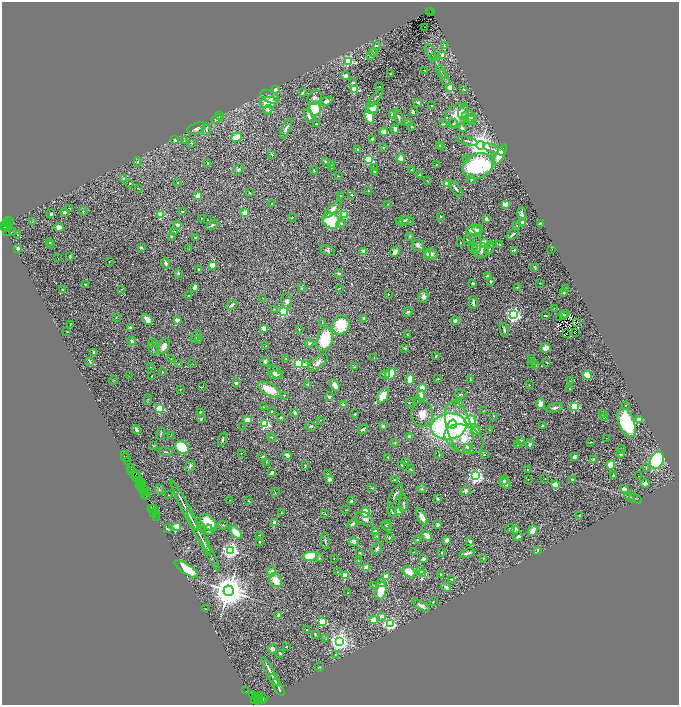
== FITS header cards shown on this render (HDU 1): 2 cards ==
NAXIS1  =                 1354
NAXIS2  =                 1406

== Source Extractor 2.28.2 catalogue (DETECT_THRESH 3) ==
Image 1354 x 1406 px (HDU 1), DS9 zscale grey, zoomed out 1/2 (1 PNG px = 2 x 2 image px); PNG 681 x 707 px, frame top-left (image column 2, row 1406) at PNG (2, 2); each listed source drawn as its Kron ellipse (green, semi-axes under 4 px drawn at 4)
Background 4.13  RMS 0.06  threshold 0.18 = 3 sigma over >= 5 px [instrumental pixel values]
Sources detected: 642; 81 cannot appear on this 1/2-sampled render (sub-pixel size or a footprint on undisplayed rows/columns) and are neither listed nor drawn; of the other 561, the 500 brightest by FLUX_AUTO listed and drawn (61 fainter detections omitted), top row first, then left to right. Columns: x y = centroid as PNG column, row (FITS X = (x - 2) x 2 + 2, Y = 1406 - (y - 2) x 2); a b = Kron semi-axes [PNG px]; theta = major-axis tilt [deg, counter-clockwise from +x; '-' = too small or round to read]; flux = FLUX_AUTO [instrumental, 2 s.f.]
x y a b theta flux
430 11 3 1 - 570
431 12 2 1 - 630
424 27 2 1 - 72
376 46 2 2 - 21
444 46 3 2 - 13
431 52 8 2 -58 11
373 53 5 3 - 21
443 55 3 2 - 290
370 56 4 3 - 13
433 57 3 2 - 6.8
348 61 4 3 - 850
424 70 3 1 - 6.1
441 72 7 2 -66 13
391 74 3 1 - 5.6
345 76 2 2 - 190
444 78 9 2 -63 16
353 82 4 2 - 20
380 86 2 1 - 8.7
450 87 3 2 - 260
275 89 2 2 - 140
355 89 3 3 - 800
464 89 2 2 - 30
302 93 2 2 - 61
270 97 10 5 -29 57
315 98 8 6 45 47
375 98 10 3 54 20
326 101 6 4 24 48
418 102 3 2 - 13
269 103 8 5 7 230
431 106 2 2 - 9.6
373 108 7 5 26 110
315 109 7 6 - 350
268 110 5 4 - 44
463 111 8 4 72 35
413 112 3 2 - 38
392 114 3 3 - 23
457 115 13 10 43 240
220 116 2 2 - 45
309 116 7 3 -68 37
369 117 8 4 -71 210
399 117 8 2 -72 18
468 117 6 6 - 55
217 119 6 4 42 27
472 119 5 4 - 59
408 123 3 3 - 37
316 124 2 2 - 6.9
443 124 3 2 - 16
453 124 5 4 - 18
412 127 4 3 - 8.3
196 128 10 5 22 52
462 128 3 2 - 38
206 129 6 3 -82 20
286 129 11 3 66 35
395 129 5 3 - 35
384 132 4 3 - 54
236 137 6 4 22 160
372 139 2 2 - 17
175 140 2 2 - 61
184 141 3 2 - 14
467 141 10 3 -16 26
192 143 4 2 - 7.3
439 145 2 2 - 26
480 145 4 4 - 14000
442 146 2 2 - 230
383 147 2 2 - 20
358 149 2 2 - 75
494 149 12 2 -21 24
272 154 3 2 - 10
500 155 11 4 62 280
401 158 4 4 - 110
467 159 3 2 - 13
369 160 3 3 - 930
138 162 4 4 - 20
325 162 4 3 - 12
208 163 2 2 - 20
331 164 3 2 - 8.5
436 165 2 1 - 5.4
478 166 16 12 25 1200
332 167 3 2 - 16
374 168 2 2 - 7.7
238 169 6 4 48 23
314 170 5 2 - 6.6
411 170 3 3 - 8.1
375 171 4 3 - 19
419 175 3 2 - 9.4
338 176 3 2 - 6.6
124 178 2 2 - 33
471 179 4 3 - 15
427 181 3 3 - 7
177 182 2 2 - 20
130 183 2 2 - 16
447 184 2 2 - 370
138 188 4 2 - 5.6
456 189 9 3 -53 25
368 190 3 2 - 7
250 193 2 2 - 7.4
340 195 2 2 - 5.3
352 195 4 2 - 7.8
198 196 2 2 - 310
272 203 3 2 - 13
388 204 4 3 - 7.3
506 204 3 3 - 280
70 208 3 2 - 5.5
333 209 11 4 47 97
64 212 2 2 - 100
83 212 4 2 - 9.3
182 212 2 2 - 27
245 213 3 2 - 350
51 214 2 2 - 76
521 214 7 4 -89 48
161 215 3 3 - 660
344 215 3 3 - 470
441 216 3 2 - 9.5
202 218 3 3 - 9.3
292 218 4 2 - 9.4
486 219 3 3 - 46
208 220 2 2 - 7.8
407 220 7 4 -19 19
331 221 9 7 -36 520
404 221 6 2 34 19
9 222 5 2 - 710
32 222 4 2 - 5
399 222 2 2 - 9.2
523 222 3 2 - 260
6 223 2 2 - 500
341 223 4 4 - 17
540 223 3 2 - 25
5 225 5 3 - 1300
177 225 2 2 - 94
212 225 7 3 26 16
517 225 2 2 - 8.6
7 227 4 1 - 620
59 227 5 3 - 86
4 228 2 1 - 77
478 229 5 4 - 38
473 230 7 5 -6 140
13 231 2 1 - 9.1
174 231 3 2 - 7.4
7 232 2 1 - 1700
18 235 2 2 - 12
513 235 7 3 38 32
410 236 2 2 - 48
171 237 2 2 - 24
196 238 3 2 - 18
467 240 3 2 - 7.3
49 242 2 2 - 13
460 242 2 1 - 5.8
484 242 3 3 - 130
477 244 9 4 86 38
491 244 2 2 - 17
499 244 3 2 - 8.4
51 245 2 2 - 7.4
418 245 6 5 - 39
141 247 2 2 - 55
473 247 4 3 - 13
18 248 2 2 - 130
189 249 2 1 - 6.6
489 249 6 3 51 13
552 249 2 1 - 5.1
481 250 8 7 - 72
514 250 4 3 - 9.9
328 251 8 4 -26 23
364 251 2 2 - 190
395 252 5 3 - 82
431 254 6 5 - 38
428 255 4 3 - 54
70 257 3 2 - 30
58 258 2 1 - 9.4
109 262 2 2 - 8
166 263 5 3 - 27
212 265 3 2 - 320
535 268 4 2 - 16
198 269 3 2 - 12
178 273 2 2 - 31
339 273 4 2 - 35
487 276 4 3 - 25
491 282 3 2 - 18
473 283 3 2 - 12
540 283 2 2 - 7.2
85 285 3 2 - 9.5
194 287 4 3 - 55
517 287 3 2 - 14
301 288 4 2 - 6.7
339 288 2 2 - 14
565 288 2 1 - 6.6
63 289 2 2 - 8.1
122 289 3 2 - 5.2
563 293 2 2 - 43
388 294 2 2 - 14
189 296 2 2 - 20
423 297 6 5 - 62
263 298 3 2 - 5.1
287 301 8 5 -85 43
473 303 6 2 -87 29
231 305 6 3 42 42
554 308 3 3 - 6.1
274 309 2 2 - 5.3
283 312 3 3 - 990
408 312 5 4 - 17
565 314 2 1 - 6.4
514 315 4 4 - 4200
563 315 2 1 - 5.3
545 316 4 2 - 11
116 317 3 2 - 5.8
560 317 3 1 - 6
147 319 6 4 -45 89
364 319 2 2 - 120
177 320 2 2 - 140
455 321 4 4 - 29
322 322 3 2 - 8.1
577 322 2 1 - 7.2
70 324 2 2 - 6.8
341 325 10 9 - 390
130 327 3 3 - 23
264 328 2 2 - 300
299 329 2 2 - 12
504 330 7 3 -79 24
67 332 2 2 - 20
575 333 3 1 - 7.5
567 334 2 1 - 7
408 335 3 2 - 6.8
196 336 6 3 60 15
199 339 3 2 - 13
325 339 12 8 73 510
132 341 4 3 - 47
153 343 4 3 - 13
309 343 4 3 - 31
266 345 2 2 - 6.3
164 346 8 5 64 74
405 348 4 2 - 15
545 348 5 5 - 100
153 349 7 3 -70 14
94 353 4 3 - 38
436 356 4 2 - 13
374 358 3 2 - 5.6
531 358 2 1 - 8.7
171 359 2 2 - 13
286 359 3 2 - 11
89 361 4 3 - 26
265 361 5 3 - 29
547 362 2 2 - 10
299 363 3 3 - 1200
318 363 12 5 39 68
532 363 4 3 - 11
179 364 3 2 - 6.3
193 364 3 2 - 5.4
306 365 2 2 - 74
536 366 3 2 - 8.3
150 367 2 2 - 6.4
354 367 3 3 - 11
162 372 2 2 - 16
275 372 8 5 -38 55
385 374 5 3 - 17
391 374 6 5 - 260
275 375 6 4 -12 30
587 375 5 4 - 320
129 376 2 1 - 17
152 376 2 2 - 7.5
410 379 5 3 - 130
438 379 4 2 - 5.8
470 379 3 2 - 7.1
113 381 4 1 - 5.3
570 381 3 2 - 7.9
236 383 2 2 - 61
308 384 3 2 - 7
335 385 7 4 -58 85
529 385 2 2 - 12
202 387 4 2 - 6.3
422 388 2 2 - 270
180 389 3 2 - 5
269 389 12 6 -29 270
570 389 3 2 - 7.1
461 394 6 3 12 19
284 395 2 2 - 16
421 395 5 3 - 97
383 396 8 5 63 210
329 397 3 2 - 30
148 400 5 2 - 8.4
417 401 2 2 - 6
409 403 3 2 - 6.4
459 404 4 3 - 39
541 404 5 4 - 100
344 405 4 3 - 49
625 405 2 1 - 5
574 406 3 3 - 1200
263 407 3 2 - 8.6
160 408 3 3 - 940
555 408 8 4 16 37
271 411 3 2 - 7.3
483 411 3 2 - 6.6
201 413 2 2 - 68
295 413 3 2 - 23
355 414 2 2 - 8.3
422 414 12 11 - 140
603 414 2 2 - 25
493 416 3 2 - 6.2
281 417 2 2 - 30
604 417 3 2 - 11
201 419 3 2 - 16
248 420 2 2 - 390
320 420 3 2 - 5.6
470 420 6 4 11 700
639 420 2 2 - 260
626 423 15 8 -68 920
265 424 3 3 - 1500
453 424 4 3 - 340
242 426 2 1 - 22
311 426 6 4 -5 17
383 426 3 3 - 36
449 426 18 13 8 3000
543 426 3 2 - 15
459 427 27 12 -74 960
363 429 6 3 34 41
136 430 4 2 - 51
490 430 3 2 - 8.9
475 431 5 3 - 61
161 434 6 2 78 14
171 436 4 2 - 7.9
409 436 3 3 - 38
272 437 4 3 - 10
606 438 2 1 - 16
222 439 7 3 72 20
464 439 20 13 -21 290
520 441 2 2 - 92
591 442 3 2 - 7.9
395 443 4 3 - 15
530 444 4 3 - 18
518 445 2 2 - 40
153 446 4 3 - 8.2
182 447 7 5 -42 490
468 448 2 2 - 120
621 449 4 3 - 9.3
166 452 7 3 -8 19
241 453 2 2 - 17
621 453 2 2 - 150
124 454 2 2 - 84
439 454 4 2 - 6.9
484 454 2 2 - 11
287 455 4 3 - 55
263 456 3 3 - 14
388 457 3 2 - 16
574 457 3 3 - 35
126 458 5 2 - 620
593 459 3 2 - 9.2
657 460 9 6 64 1500
127 461 3 1 - 290
405 461 2 2 - 8.9
266 462 3 2 - 6.4
402 465 2 2 - 11
611 465 5 3 - 260
190 466 6 3 74 28
305 466 3 2 - 11
646 468 4 2 - 9.6
131 469 2 1 - 300
410 469 4 2 - 8.7
132 470 4 1 - 230
528 470 2 2 - 9.1
272 472 4 3 - 24
136 474 2 1 - 85
328 474 4 2 - 8.8
613 475 3 2 - 12
476 476 4 3 - 3900
639 476 2 1 - 42
135 477 6 2 -54 510
329 479 2 2 - 180
528 479 2 1 - 5.7
545 479 3 2 - 7.5
572 479 3 3 - 21
139 480 4 2 - 710
394 480 2 2 - 18
504 480 5 3 - 25
141 482 2 1 - 400
506 483 6 4 -42 30
645 483 5 3 - 52
141 484 3 1 - 260
139 485 4 1 - 590
555 485 3 3 - 460
141 488 3 2 - 560
372 488 4 3 - 10
159 489 5 4 - 18
422 489 4 3 - 18
624 489 3 3 - 66
144 490 5 2 - 1200
466 491 5 4 - 38
145 492 3 2 - 1300
275 493 3 2 - 7
395 494 12 3 57 33
145 495 2 1 - 150
147 495 2 1 - 140
168 495 2 2 - 7.7
630 497 5 2 - 11
438 499 2 2 - 86
636 499 7 2 -28 10
230 500 2 1 - 5.4
249 501 3 2 - 10
351 501 4 3 - 18
403 504 9 3 89 18
185 506 27 2 -62 80
152 508 4 1 - 310
154 508 2 1 - 80
346 510 3 2 - 8.2
398 511 3 3 - 460
154 512 2 1 - 250
365 512 5 4 - 280
392 512 5 2 - 13
281 513 3 2 - 8.3
156 514 2 1 - 140
325 514 2 2 - 6
579 515 2 2 - 8.2
156 517 2 1 - 110
190 517 43 2 -62 110
422 517 9 4 -62 99
365 519 9 6 -27 52
208 522 10 6 -46 240
275 523 2 2 - 180
352 524 5 3 - 27
386 524 5 3 - 9.3
438 524 2 2 - 120
223 525 5 3 - 11
177 526 3 3 - 630
387 527 5 3 - 15
168 529 4 2 - 11
510 529 5 3 - 12
209 530 5 3 - 14
515 530 2 2 - 260
533 531 6 4 55 81
236 532 8 4 -47 290
376 532 2 2 - 220
259 535 2 2 - 22
427 535 6 4 -47 110
377 536 3 2 - 6.4
518 536 5 3 - 26
389 538 5 3 - 11
417 540 3 2 - 14
447 540 4 3 - 44
203 541 34 3 -62 73
260 541 2 2 - 32
325 541 8 2 -84 19
470 541 3 3 - 30
354 542 5 4 - 64
377 549 7 3 59 21
230 550 4 4 - 5000
538 550 2 2 - 41
414 552 2 1 - 5.8
441 552 2 2 - 8.5
360 553 3 2 - 9.8
467 553 8 3 16 38
310 556 7 4 11 820
319 558 2 2 - 21
334 558 2 2 - 7.3
483 558 2 2 - 6.2
424 559 3 2 - 36
358 561 3 2 - 6.6
366 568 3 2 - 210
186 569 14 5 -34 580
421 570 2 2 - 26
272 571 5 4 - 68
337 572 3 2 - 6.4
409 572 7 5 -33 160
422 573 3 3 - 460
440 574 3 2 - 15
345 576 3 3 - 530
386 576 3 2 - 300
452 579 3 2 - 7
276 580 7 5 -55 170
382 583 2 2 - 45
374 586 2 2 - 5.7
446 587 5 4 - 48
229 591 5 5 - 36000
381 591 9 5 74 190
348 593 2 2 - 9.6
433 602 3 2 - 4.9
421 606 10 4 -30 55
206 609 2 1 - 6
278 615 4 3 - 43
381 616 2 2 - 120
373 620 3 3 - 410
322 622 3 3 - 1100
390 624 4 3 - 2100
307 629 2 2 - 17
315 634 4 3 - 14
326 639 4 3 - 13
339 641 4 4 - 8200
286 646 2 2 - 11
272 649 5 4 - 44
280 653 2 2 - 18
335 655 3 2 - 6.2
319 667 5 2 - 7.9
270 672 16 2 -62 120
274 680 7 2 -56 44
278 687 10 2 -60 49
246 691 3 1 - 180
253 695 3 1 - 250
255 696 2 2 - 780
257 698 7 2 45 1000
260 698 3 2 - 790
263 698 2 1 - 150
254 699 4 3 - 470
262 700 3 1 - 170
258 701 2 1 - 320
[61 fainter detections neither listed nor drawn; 81 sub-pixel or undisplayed-footprint detections neither listed nor drawn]